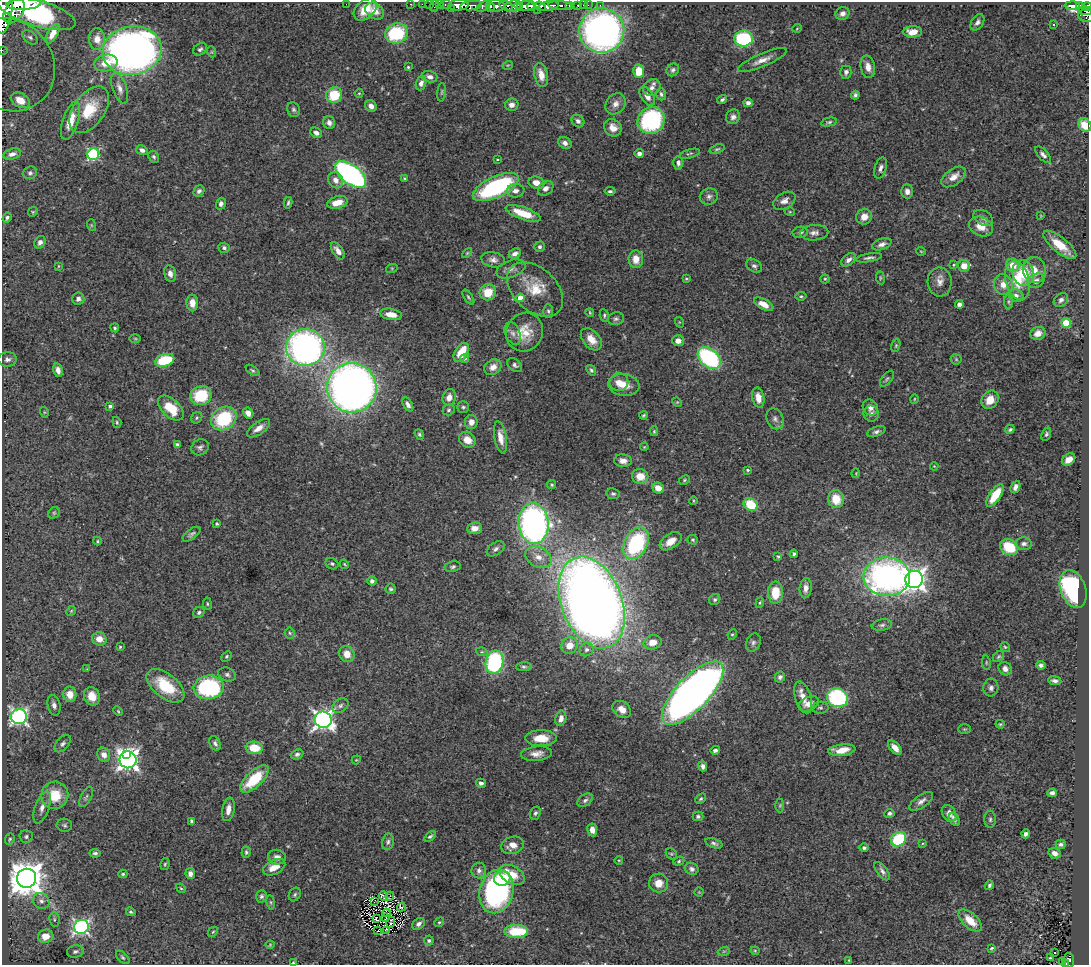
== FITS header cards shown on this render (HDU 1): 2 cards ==
NAXIS1  =                 1087
NAXIS2  =                  963

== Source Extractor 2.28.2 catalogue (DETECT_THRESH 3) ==
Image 1087 x 963 px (HDU 1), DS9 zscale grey, 1 PNG px = 1 image px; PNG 1091 x 967 px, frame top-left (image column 1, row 963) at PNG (2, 2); each listed source drawn as its Kron ellipse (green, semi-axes under 4 px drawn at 4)
Background 1.69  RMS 0.027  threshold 0.0815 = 3 sigma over >= 5 px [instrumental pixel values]
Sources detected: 429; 1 with non-positive FLUX_AUTO (blend fragments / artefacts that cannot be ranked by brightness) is neither listed nor drawn; the other 428 listed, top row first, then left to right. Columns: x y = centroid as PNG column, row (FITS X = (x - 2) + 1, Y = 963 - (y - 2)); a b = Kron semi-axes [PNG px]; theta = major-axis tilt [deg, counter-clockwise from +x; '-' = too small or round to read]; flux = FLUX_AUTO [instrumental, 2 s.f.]
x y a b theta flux
24 4 17 5 2 5000
346 4 2 2 - 24
411 4 3 2 - 47
422 4 2 2 - 20
429 4 2 2 - 28
439 4 3 3 - 52
446 4 6 3 0 100
459 5 10 5 3 2900
519 5 4 3 - 320
560 5 12 4 -5 570
569 5 3 3 - 250
578 5 3 3 - 82
583 5 2 2 - 12
588 5 2 2 - 20
600 5 3 2 - 18
1072 5 7 3 -1 510
434 6 6 2 72 56
471 6 11 4 7 1600
483 6 7 4 34 320
496 6 9 5 -6 1200
506 6 7 4 -20 910
513 6 8 5 7 790
526 6 9 5 1 2600
531 6 4 3 - 880
540 6 6 3 -38 760
549 6 10 5 10 2500
1079 6 4 3 - 290
490 7 5 4 - 360
1087 7 4 3 - 370
451 8 3 2 - 120
365 9 13 9 42 29
537 10 2 2 - 340
4 11 23 8 82 6400
14 11 13 8 54 4600
375 11 10 7 -34 13
1085 11 7 4 -6 370
37 13 40 13 -17 540
843 13 7 6 - 7.3
1087 15 9 7 -1 300
7 17 4 2 - 500
977 22 9 6 57 6.8
1054 25 4 3 - 2.6
797 28 5 3 - 1.4
602 30 22 22 - 800
913 32 9 5 1 19
396 33 11 10 - 120
53 34 11 5 61 14
30 37 9 5 -38 5
97 39 11 8 -87 18
743 39 9 8 - 170
200 49 7 5 31 4.7
3 50 4 3 - 17
132 51 29 24 10 1200
212 52 5 3 - 1.8
762 60 26 6 23 18
106 63 11 8 11 25
9 65 48 44 -47 130
508 65 5 3 - 1.5
408 67 3 3 - 2.3
868 67 11 7 -79 15
673 70 7 6 - 4.9
639 71 6 5 - 36
846 72 6 5 - 5.3
541 75 12 6 -76 19
430 77 8 5 -16 7.4
421 83 7 5 70 8.4
120 88 16 7 -70 12
652 88 9 7 43 9.8
442 92 9 3 85 2.8
359 93 4 4 - 1.8
661 94 6 4 -73 4.1
334 95 8 7 - 63
855 95 4 4 - 3.9
647 96 10 6 -57 14
20 100 10 7 -31 25
722 100 5 4 - 3.9
748 103 4 4 - 6.5
615 104 11 9 50 12
512 105 6 6 - 9.9
371 106 6 5 - 9.8
293 109 7 6 - 4.5
89 110 26 15 55 63
733 117 7 7 - 7.7
651 120 14 13 - 230
71 121 20 7 71 33
578 121 7 5 -41 6.7
829 122 8 4 13 3.2
329 123 6 6 - 7.1
1085 125 7 6 - 34
613 128 9 8 - 17
316 133 6 5 - 7.5
565 143 7 5 -30 7.4
717 149 8 4 19 2.9
142 150 6 5 - 7.5
639 153 4 4 - 7.6
12 154 9 5 15 8.6
93 154 6 5 - 220
690 154 11 3 16 2.8
1043 155 10 5 -47 6.5
154 157 6 5 - 3.5
497 159 3 2 - 1.5
678 163 7 5 90 5.9
881 168 11 6 73 7.7
30 173 7 6 - 4.6
351 174 18 9 -37 540
954 177 14 8 35 18
405 179 4 3 - 2.6
336 180 8 7 - 11
536 183 8 6 -17 16
496 187 25 10 25 240
546 188 8 6 40 8.4
199 191 6 5 - 6.1
515 191 9 6 7 9.7
610 191 5 3 - 3.3
907 191 7 5 -88 9.2
709 196 9 8 - 7.6
784 201 12 8 31 12
337 202 10 6 15 27
288 203 6 3 77 3.2
221 204 6 5 - 5.7
33 212 5 4 - 2.2
790 212 5 3 - 1.8
523 213 18 6 -19 46
1041 216 4 2 - 1.4
864 217 8 7 - 16
7 218 5 4 - 4.3
983 218 10 7 -29 6.4
91 225 6 4 -72 2.1
981 226 12 9 -24 21
800 232 8 5 10 5
814 233 14 7 4 10
40 242 6 5 - 7.5
882 244 10 5 19 7.9
1060 245 20 7 -39 40
540 247 5 5 - 4.1
224 248 5 5 - 4.7
338 251 10 5 -54 11
921 251 5 3 - 1.5
467 253 6 3 45 1.9
515 253 6 4 26 8.9
869 258 13 3 10 5.7
636 259 9 7 -89 21
493 260 12 7 -10 9.7
849 260 8 5 38 7.7
954 265 4 3 - 1.9
1013 265 7 6 - 28
58 266 4 2 - 1.3
754 266 8 6 -33 5.5
964 266 6 6 - 22
392 268 6 4 18 2.1
511 269 15 8 20 11
1034 270 13 11 -81 23
1023 273 13 10 -76 61
170 274 8 6 -76 9.3
686 278 4 3 - 2.2
880 278 6 3 -83 2.2
825 279 4 4 - 2.3
1018 281 20 12 -76 48
1036 281 8 7 - 11
940 282 14 12 -87 15
1003 285 10 9 - 19
535 289 32 21 -42 57
488 292 8 8 - 37
1016 295 7 6 - 7.2
801 296 5 4 - 2.5
468 297 8 4 -56 3.1
520 298 4 4 - 22
78 299 6 6 - 6.8
1061 300 8 6 41 5.7
1008 302 8 4 90 3.2
192 303 8 6 -88 16
764 304 10 5 -27 20
959 304 4 4 - 7.8
548 311 7 5 -88 3.5
590 312 4 2 - 1.7
391 314 11 5 -10 22
604 315 6 4 -81 3.1
616 319 8 6 14 5
679 322 5 3 - 1.6
1066 323 5 4 - 70
115 328 4 3 - 2.8
524 332 20 18 59 41
513 333 12 7 -67 9.2
1038 333 8 6 20 13
135 338 6 4 -1 2
591 339 13 8 -48 25
678 341 6 5 - 10
896 346 7 4 71 2.5
305 347 19 18 - 720
461 352 10 6 58 41
465 358 5 4 - 4.5
709 358 13 9 -41 260
7 359 9 7 5 6.7
956 359 5 5 - 2.4
165 360 10 6 18 72
515 365 8 5 -38 4.9
493 367 9 7 33 15
58 370 7 4 -76 8.2
252 370 8 3 -36 3.1
591 370 6 4 -53 3.3
887 379 9 5 50 3.5
619 382 9 9 - 15
624 385 16 11 -7 24
352 388 25 24 - 1400
201 396 11 9 19 82
449 397 8 6 75 16
758 398 10 6 -79 19
914 399 4 3 - 1.4
990 400 10 8 54 23
677 402 5 4 - 1.9
408 404 7 4 -60 6.9
110 406 4 4 - 5.2
463 407 6 5 - 3.4
870 407 8 7 - 10
171 408 15 9 -43 53
449 410 6 5 - 3.8
44 412 5 3 - 1.6
248 413 6 5 - 11
871 414 8 7 - 6.7
643 415 4 3 - 2.3
197 418 6 5 - 2.7
224 419 13 11 33 120
775 419 11 8 -67 8.1
117 422 6 4 -70 2.7
471 422 7 6 - 11
258 428 13 6 35 14
1010 429 5 4 - 3.5
654 431 5 4 - 2.3
876 432 10 4 19 5.6
419 434 6 4 -52 2.8
1046 434 7 4 68 3.3
500 437 16 6 -80 17
467 440 9 7 -36 19
177 444 4 3 - 3.8
200 447 9 7 33 6
644 447 4 3 - 1.4
1069 460 7 5 37 13
623 461 9 6 -4 10
934 466 4 3 - 1.3
748 470 3 2 - 2.2
856 473 5 3 - 1.4
640 476 8 7 - 24
684 480 6 4 28 2.5
552 485 5 4 - 3.1
1015 487 6 4 66 7.7
658 488 6 5 - 20
613 494 7 5 -9 3.9
995 495 13 5 55 44
836 499 9 8 - 40
693 501 4 3 - 1.5
751 505 7 6 - 61
54 513 6 5 - 3.1
534 523 20 15 -84 720
217 524 4 3 - 2.7
474 528 7 6 - 15
192 534 10 5 36 5.3
693 540 5 4 - 2.6
97 541 4 4 - 1.9
671 541 12 7 34 19
636 543 17 11 63 190
1024 544 8 6 -2 5.4
1009 547 9 7 -26 54
496 549 10 6 33 6.4
794 554 4 3 - 3.6
778 556 3 2 - 1.9
538 557 14 9 -29 21
332 564 7 5 -27 4.1
344 564 5 3 - 1.9
453 567 8 5 9 4.2
887 577 23 19 -1 650
914 579 9 8 - 1200
372 581 4 4 - 7.1
806 588 10 6 84 12
391 589 5 5 - 3.3
1073 589 19 12 -70 240
775 593 11 7 90 47
715 599 6 5 - 3.9
592 602 48 30 -69 2800
760 603 5 4 - 2.4
207 604 6 3 -82 2.2
71 611 5 4 - 2.4
199 612 6 5 - 4.3
882 625 10 5 10 5.7
290 633 5 5 - 3
732 634 5 4 - 2.6
99 639 7 6 - 19
653 642 9 7 14 19
753 643 9 7 65 5.6
569 645 9 7 60 21
120 647 3 3 - 2.4
1005 647 5 4 - 2.5
586 649 7 6 - 6
482 652 6 4 -17 2.5
347 654 8 7 - 23
226 656 6 4 43 3
998 657 6 4 45 2.8
495 662 11 9 78 220
986 663 7 3 -82 2.1
1041 665 5 4 - 4.1
524 667 8 4 3 3.7
87 669 4 4 - 1.4
1005 669 7 6 - 9.7
227 675 9 7 -25 5.7
780 677 5 5 - 4.9
1055 681 6 4 -8 5.7
165 686 22 12 -38 70
209 687 15 12 5 240
991 688 9 7 87 7
693 693 41 16 46 2000
70 694 8 6 -89 19
92 696 9 8 - 22
803 697 16 8 -72 22
837 698 10 9 - 230
809 704 11 7 26 15
54 705 10 6 -77 8.2
340 706 9 6 34 5.3
820 708 8 6 9 4.6
622 709 10 7 -36 17
118 711 5 3 - 2
19 717 8 7 - 570
561 718 8 5 78 11
323 720 8 8 - 890
1000 724 4 4 - 2.2
964 729 6 5 - 2.6
541 738 15 8 0 31
215 743 8 5 -62 5.2
63 744 10 6 48 5.8
254 748 8 6 -6 38
895 748 8 4 -48 14
715 750 5 3 - 5.2
842 750 14 5 7 27
297 754 6 5 - 4.3
537 754 15 7 6 14
104 755 7 6 - 12
127 755 4 4 - 180
128 760 8 8 - 1100
356 760 4 3 - 1.6
703 766 5 4 - 6.3
254 779 18 8 43 78
481 783 5 4 - 5.1
1052 793 5 4 - 4.9
55 795 14 13 - 51
86 797 11 5 62 4.7
701 799 6 4 44 2.6
585 800 8 5 36 5.1
921 801 14 6 35 9.4
780 805 7 3 89 2.6
42 807 17 7 70 14
228 809 12 6 80 14
535 813 7 5 67 4.2
889 813 5 4 - 4.8
949 813 9 6 -56 15
698 816 5 4 - 3.4
990 819 8 5 -90 4.4
954 820 7 4 -63 4.8
192 821 3 3 - 4.1
64 825 8 6 -9 4.2
592 830 6 5 - 13
1026 834 4 4 - 5.7
430 836 6 4 37 3.6
26 837 7 6 - 5
10 839 6 4 68 3
899 839 8 6 38 110
388 842 8 6 79 4.8
714 843 9 4 -20 4.6
923 843 4 3 - 1.4
1061 844 5 5 - 4.2
512 845 11 8 18 16
864 848 5 4 - 3.5
246 852 6 4 87 3.2
95 853 5 4 - 3.6
1055 853 6 5 - 9.7
671 854 6 5 - 2.4
277 857 9 7 -10 9.9
619 860 4 3 - 1.4
679 861 6 4 19 2.6
165 864 6 4 76 2.5
274 867 12 7 27 20
692 869 7 6 - 5.4
479 871 8 7 - 8.6
882 871 11 5 -53 6.7
123 874 4 4 - 2.7
190 874 5 5 - 7.3
512 875 14 8 -29 44
27 878 10 9 - 4300
502 878 8 7 - 24
659 883 9 9 - 21
989 885 5 4 - 4.4
181 888 5 4 - 2.3
496 891 22 17 74 420
699 892 4 4 - 1.5
295 894 7 5 59 3.6
261 896 6 5 - 3.9
383 896 4 3 - 1.7
390 896 4 2 - 3.8
41 901 8 7 - 8.4
271 902 7 4 -81 2.5
375 902 3 2 - 1.6
401 907 4 2 - 0.38
131 912 5 4 - 2.9
387 913 4 2 - 0.4
386 918 3 2 - 1.7
54 919 8 5 -84 3.7
376 919 3 2 - 2.2
970 921 14 7 -43 31
391 922 6 2 74 2.1
439 922 5 4 - 2.5
419 924 7 5 40 6.5
81 927 7 7 - 470
386 930 3 2 - 0.12
378 931 3 2 - 1.3
516 931 12 6 0 80
213 932 6 4 44 2.3
46 936 8 6 15 27
429 941 5 5 - 4
270 945 4 4 - 1.7
992 948 4 3 - 2.3
75 951 8 6 13 5.1
724 951 6 4 18 2.6
755 951 4 4 - 1.9
1055 953 3 2 - 4.8
123 957 8 5 -45 3.5
1050 958 4 2 - 2
849 960 3 3 - 1.8
1069 960 7 5 -87 250
293 962 3 3 - 1.6
1063 962 3 3 - 59
1065 964 3 3 - 47
At the frame edge (FLAGS 8, measured only in part): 9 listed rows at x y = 24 4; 1087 7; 4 11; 1087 15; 3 50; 9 65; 20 100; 1085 125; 1065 964
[1 non-positive-flux detection neither listed nor drawn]